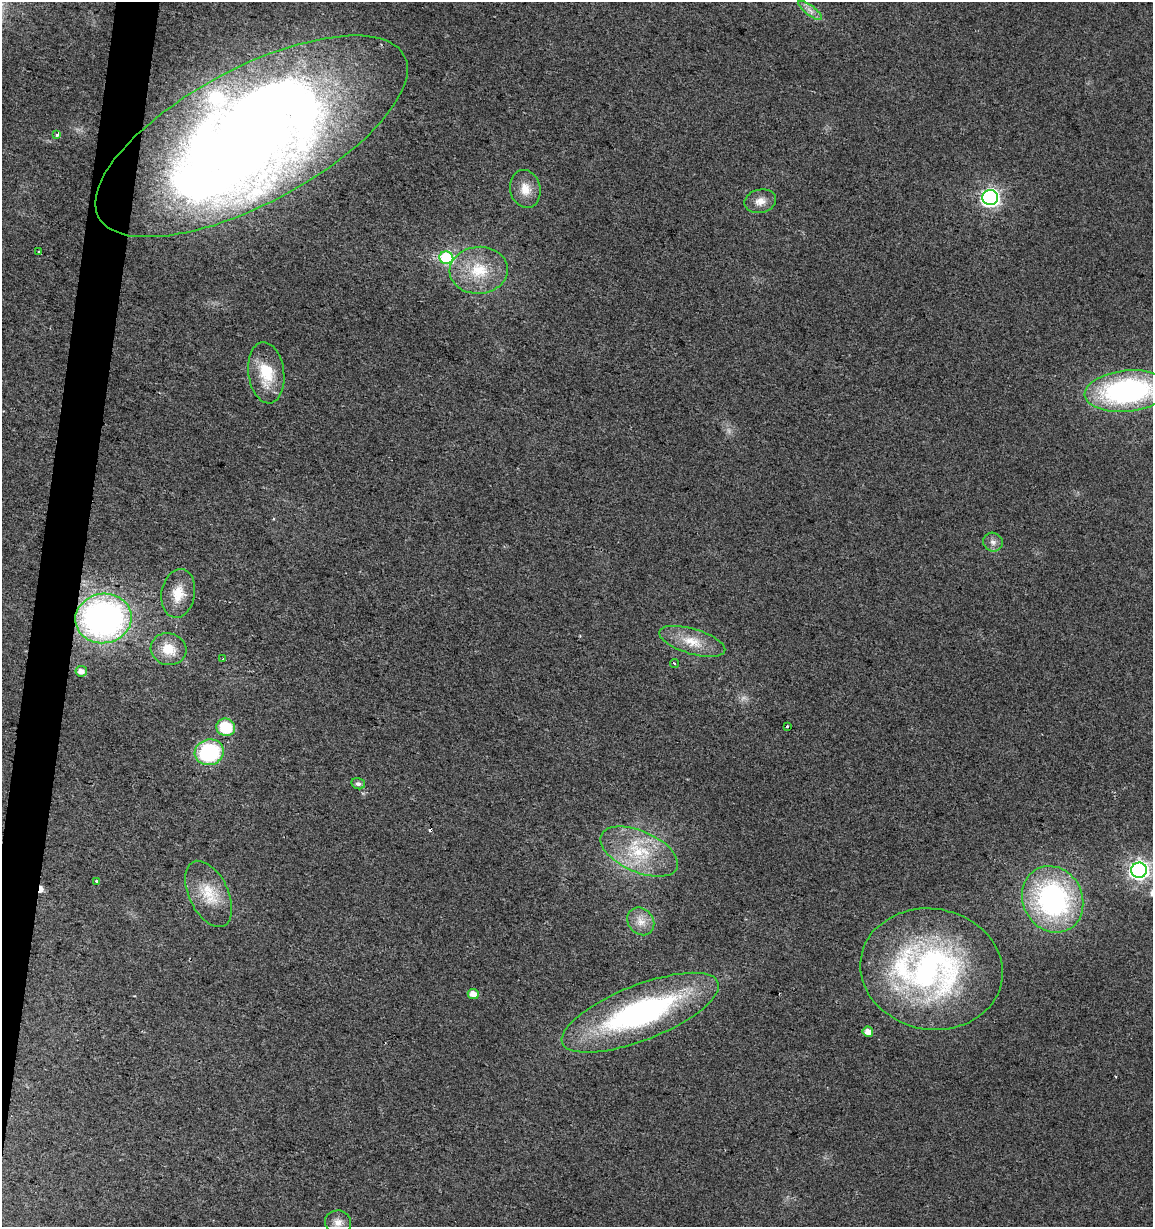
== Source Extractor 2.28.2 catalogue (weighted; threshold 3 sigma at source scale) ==
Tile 7 of 4 x 4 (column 3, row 2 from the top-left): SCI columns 2587-3737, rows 2452-3676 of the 5113 x 4909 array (HDU 1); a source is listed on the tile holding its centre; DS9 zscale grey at full resolution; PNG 1155 x 1229 px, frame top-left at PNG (2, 2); each listed source drawn as its Kron ellipse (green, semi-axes under 4 px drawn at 4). Shown black and unused: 3% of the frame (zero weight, under 2 of 3 exposures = <1% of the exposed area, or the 3 px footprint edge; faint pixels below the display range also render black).
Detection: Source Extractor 2.28.2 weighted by HDU 2 'WHT'; one run over the whole footprint, this tile lists its part. Background 0.0138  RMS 0.0058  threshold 0.0263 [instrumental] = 3 sigma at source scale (4.5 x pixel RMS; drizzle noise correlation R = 1.50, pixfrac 1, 0.0396/0.0396 arcsec/px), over >= 5 px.
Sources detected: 42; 2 too faint to see at this stretch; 2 inside a brighter object's white glare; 3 cosmic-ray / hot-pixel residue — neither listed nor drawn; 1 inside a brighter listed object's ellipse — not listed separately; the other 34 listed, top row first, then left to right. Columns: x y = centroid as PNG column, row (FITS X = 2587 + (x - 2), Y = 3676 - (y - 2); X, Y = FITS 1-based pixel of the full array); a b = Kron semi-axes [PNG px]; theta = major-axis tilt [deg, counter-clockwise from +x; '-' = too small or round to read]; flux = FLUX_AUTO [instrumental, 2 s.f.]
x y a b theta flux
810 11 14 5 -38 3.2
57 135 3 3 - 2.1
251 136 173 68 28 740
525 189 19 15 -77 9.3
990 198 7 7 - 220
760 201 16 11 13 5.9
39 252 3 3 - 1.5
446 258 7 6 - 55
479 270 29 23 4 25
266 373 31 18 -82 22
1127 391 42 20 6 120
993 542 10 9 - 3.1
178 593 24 16 80 13
103 618 28 24 9 210
692 641 34 12 -16 14
168 649 18 16 -14 12
223 659 4 3 - 0.5
674 663 4 3 - 0.76
81 671 6 5 - 4
787 726 3 3 - 3.2
226 727 9 9 - 22
209 752 15 13 18 54
358 784 7 5 -13 1.9
639 852 41 20 -24 33
1139 870 7 7 - 280
97 881 3 3 - 1.1
209 894 35 19 -64 19
1053 899 34 30 -64 120
641 921 15 12 -49 6.3
932 969 71 60 -10 170
473 994 5 5 - 5.5
640 1013 84 27 21 150
868 1032 5 5 - 4.5
338 1222 13 12 - 4.8
Isophote crosses this tile's border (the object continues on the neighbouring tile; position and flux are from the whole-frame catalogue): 1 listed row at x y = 1127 391